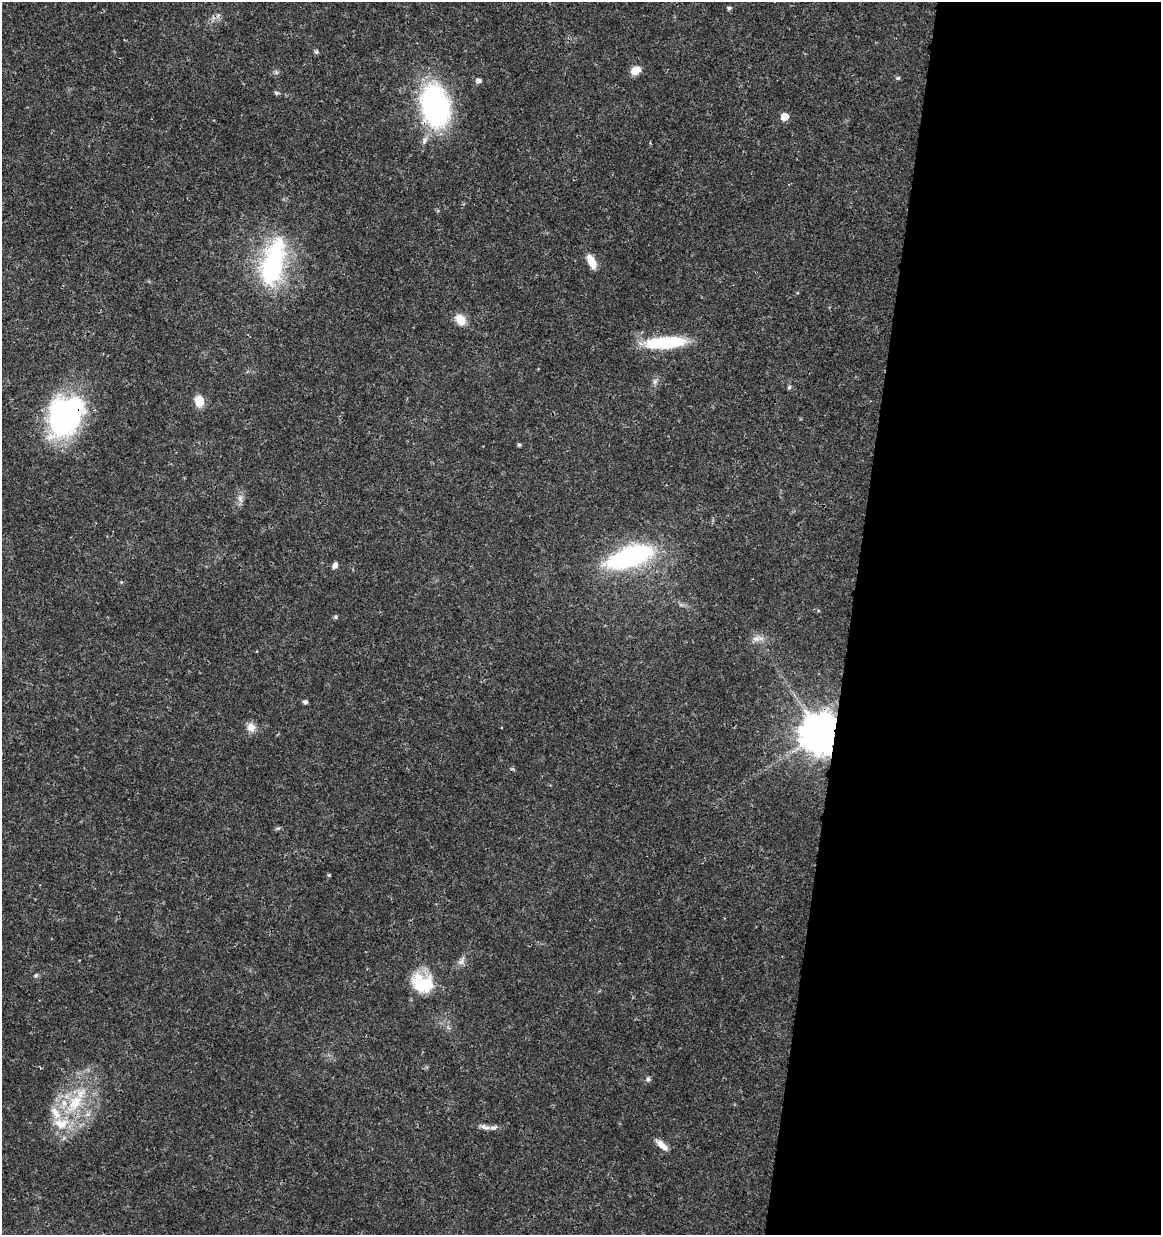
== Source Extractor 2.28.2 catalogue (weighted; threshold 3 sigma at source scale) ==
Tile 12 of 4 x 4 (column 4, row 3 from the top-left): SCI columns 3704-4862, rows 1245-2477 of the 5148 x 4947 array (HDU 1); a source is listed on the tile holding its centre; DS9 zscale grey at full resolution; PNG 1163 x 1237 px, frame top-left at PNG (2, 2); no overlay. Shown black and unused: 27% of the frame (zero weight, under 3 of 4 exposures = <1% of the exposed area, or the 3 px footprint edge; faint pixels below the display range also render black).
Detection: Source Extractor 2.28.2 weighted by HDU 2 'WHT'; one run over the whole footprint, this tile lists its part. Background 0.0192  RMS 0.0018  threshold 0.00796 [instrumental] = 3 sigma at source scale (4.5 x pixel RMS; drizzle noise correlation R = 1.50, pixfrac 1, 0.0396/0.0396 arcsec/px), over >= 5 px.
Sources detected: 39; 1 inside a brighter object's white glare — not listed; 2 inside a brighter listed object's ellipse — not listed separately; the other 36 listed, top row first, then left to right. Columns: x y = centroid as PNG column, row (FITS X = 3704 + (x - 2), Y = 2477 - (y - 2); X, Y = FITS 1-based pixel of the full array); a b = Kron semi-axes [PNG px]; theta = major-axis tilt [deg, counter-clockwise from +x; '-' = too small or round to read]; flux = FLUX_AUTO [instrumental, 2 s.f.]
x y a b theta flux
729 8 5 4 - 0.38
316 52 6 5 - 0.35
636 70 12 8 28 1.8
276 72 6 6 - 0.37
898 78 6 4 -1 0.34
479 80 5 5 - 0.66
277 93 7 4 -1 0.37
435 106 30 20 -80 51
785 116 5 5 - 3.2
591 261 17 8 -64 2.4
273 263 63 27 77 24
460 320 15 11 -52 2.3
665 343 38 11 4 14
655 382 8 6 69 0.52
789 387 6 4 67 0.29
199 401 12 9 -79 2.4
65 416 42 31 62 39
519 445 4 3 - 0.36
240 498 12 6 -77 0.87
631 556 42 16 18 33
335 565 8 6 72 0.67
121 582 5 4 - 0.19
335 617 5 5 - 0.27
756 639 12 8 20 1.2
305 702 4 4 - 0.52
251 727 12 10 -61 1.4
819 734 11 10 - 510
278 828 6 4 18 0.28
329 875 4 4 - 0.21
461 961 14 6 53 0.87
36 975 8 4 36 0.3
422 983 28 22 -28 6.8
648 1079 7 6 - 0.4
75 1103 34 17 55 9.4
485 1127 16 6 -18 1
662 1145 16 6 -40 1.6
Overlapping masked pixels (flux is a lower limit): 5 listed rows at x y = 435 106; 65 416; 631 556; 819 734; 75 1103